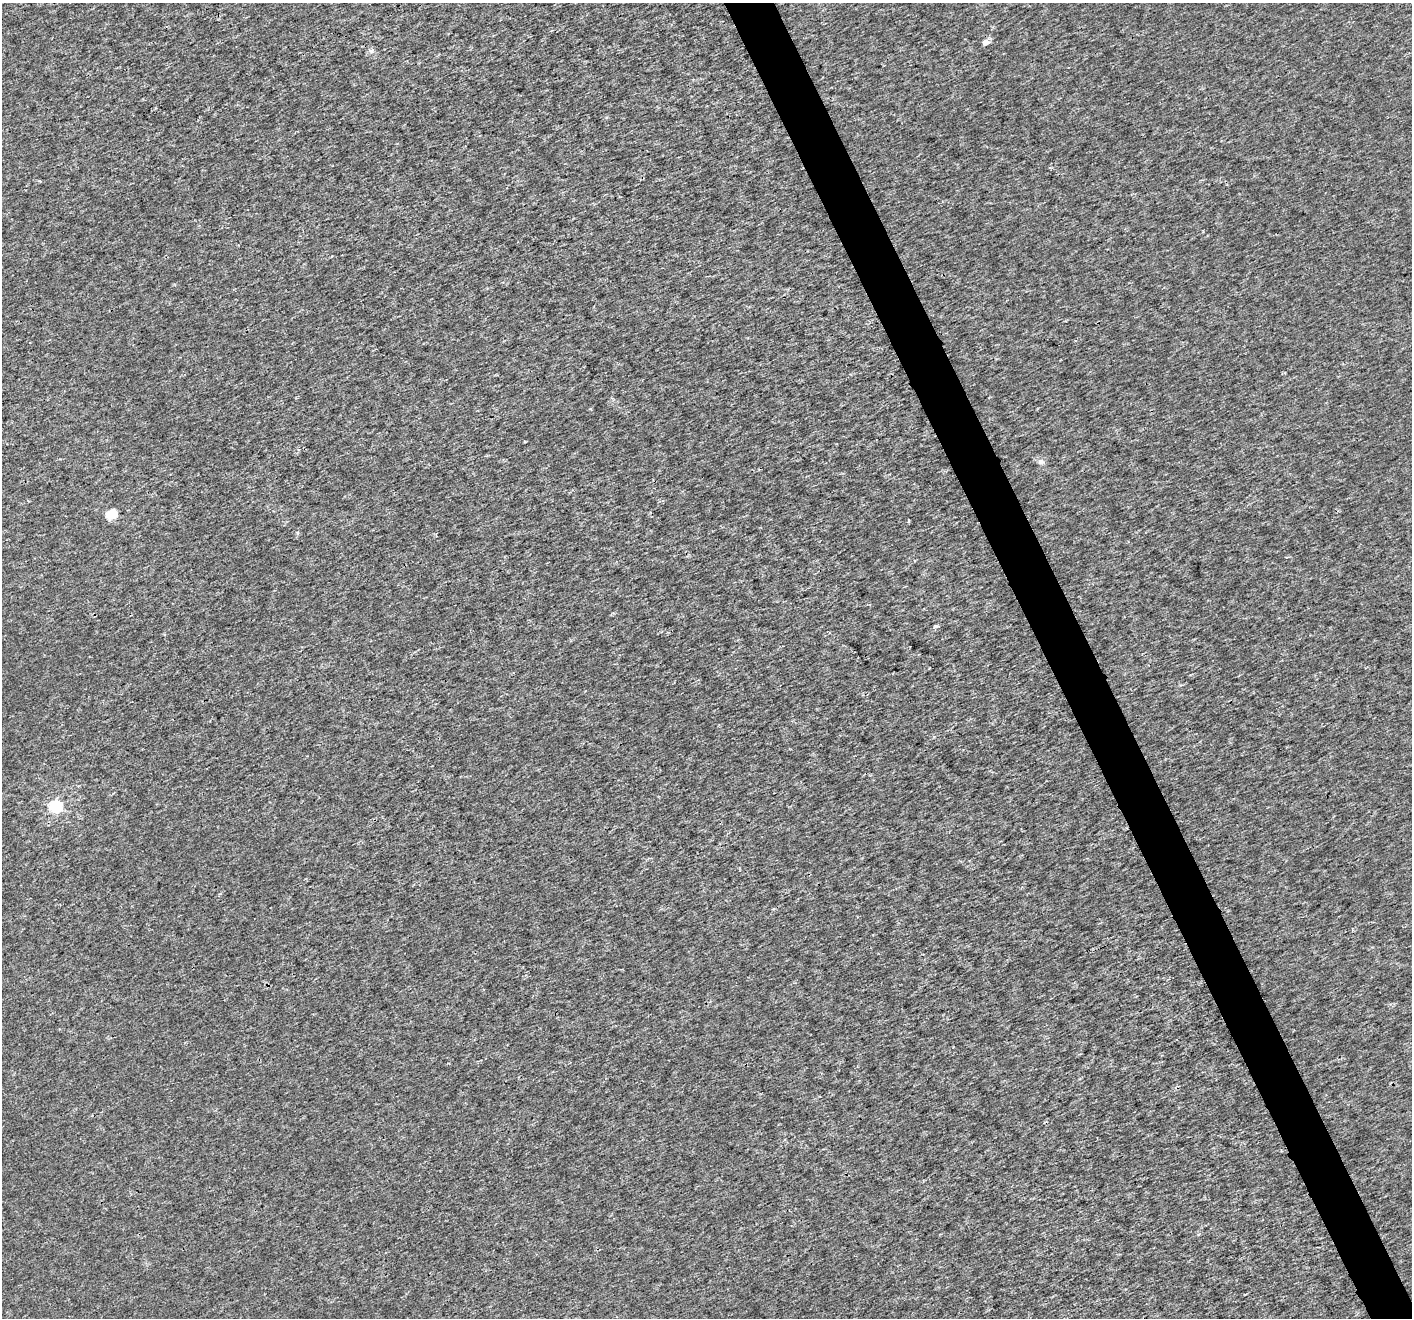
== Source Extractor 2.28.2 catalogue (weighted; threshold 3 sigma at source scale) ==
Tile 6 of 4 x 4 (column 2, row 2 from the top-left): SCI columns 1416-2825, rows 2783-4098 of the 5646 x 5506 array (HDU 1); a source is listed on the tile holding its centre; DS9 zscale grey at full resolution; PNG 1414 x 1320 px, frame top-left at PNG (2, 3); no overlay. Shown black and unused: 4% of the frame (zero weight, under 3 of 4 exposures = <1% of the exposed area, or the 3 px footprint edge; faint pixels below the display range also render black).
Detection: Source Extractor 2.28.2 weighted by HDU 2 'WHT'; one run over the whole footprint, this tile lists its part. Background 2.14e-04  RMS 0.0019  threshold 0.00846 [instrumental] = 3 sigma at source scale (4.5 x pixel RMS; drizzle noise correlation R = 1.50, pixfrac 1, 0.0396/0.0396 arcsec/px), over >= 5 px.
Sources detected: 5; all 5 listed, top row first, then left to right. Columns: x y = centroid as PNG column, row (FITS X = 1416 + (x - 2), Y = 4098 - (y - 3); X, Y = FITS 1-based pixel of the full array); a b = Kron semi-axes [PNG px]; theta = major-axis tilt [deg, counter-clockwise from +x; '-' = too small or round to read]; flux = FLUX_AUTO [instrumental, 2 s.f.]
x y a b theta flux
985 42 5 4 - 1.5
371 51 7 4 -18 0.37
1041 462 9 7 -22 0.64
112 514 5 5 - 11
55 807 6 5 - 27